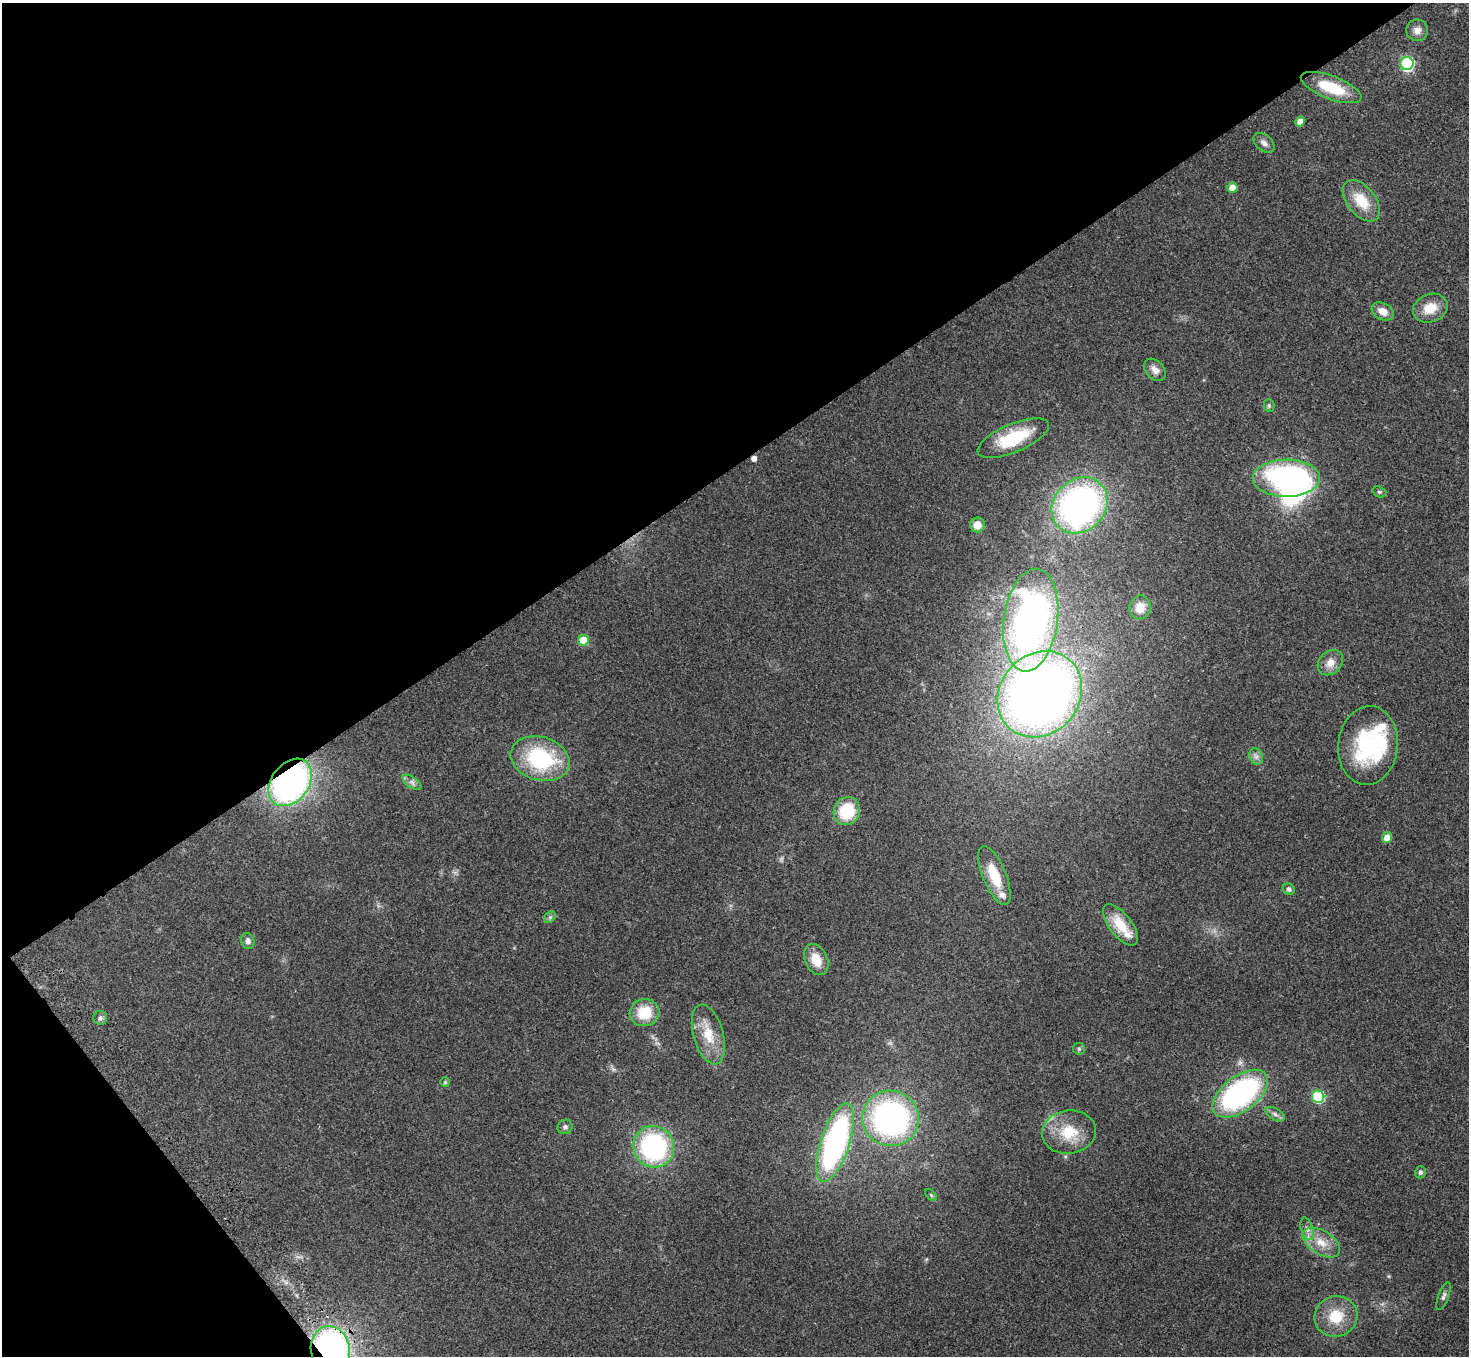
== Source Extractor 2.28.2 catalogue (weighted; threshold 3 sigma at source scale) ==
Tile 5 of 4 x 4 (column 1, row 2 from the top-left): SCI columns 80-1546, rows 3066-4419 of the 6026 x 5994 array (HDU 1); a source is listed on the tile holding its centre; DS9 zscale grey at full resolution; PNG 1471 x 1358 px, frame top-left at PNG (2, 3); each listed source drawn as its Kron ellipse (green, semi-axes under 4 px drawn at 4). Shown black and unused: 38% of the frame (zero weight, under 3 of 4 exposures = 5% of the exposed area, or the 3 px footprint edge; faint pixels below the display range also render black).
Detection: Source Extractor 2.28.2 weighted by HDU 2 'WHT'; one run over the whole footprint, this tile lists its part. Background 0.224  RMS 0.0087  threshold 0.039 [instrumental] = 3 sigma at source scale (4.5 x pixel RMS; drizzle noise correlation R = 1.50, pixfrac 1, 0.05/0.05 arcsec/px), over >= 5 px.
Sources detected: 62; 2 inside a brighter object's white glare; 1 cosmic-ray / hot-pixel residue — neither listed nor drawn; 5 inside a brighter listed object's ellipse — not listed separately; the other 54 listed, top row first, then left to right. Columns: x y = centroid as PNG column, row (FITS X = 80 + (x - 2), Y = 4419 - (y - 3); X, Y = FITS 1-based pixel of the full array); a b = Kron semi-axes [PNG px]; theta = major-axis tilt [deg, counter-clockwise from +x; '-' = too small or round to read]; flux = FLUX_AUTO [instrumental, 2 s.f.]
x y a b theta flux
1417 30 11 10 - 6.2
1407 64 6 6 - 140
1331 87 32 11 -21 35
1300 121 5 4 - 9.3
1264 143 12 8 -39 4.2
1232 188 5 5 - 12
1361 201 24 14 -51 24
1430 308 18 14 21 16
1383 311 12 8 -29 8.1
1155 370 13 9 -46 5.9
1269 406 6 5 - 1.4
1013 438 38 14 23 44
1286 478 34 18 0 180
1379 492 7 5 -20 1.5
1080 505 30 25 45 290
977 525 7 7 - 9.6
1140 607 12 10 79 11
1031 620 52 27 82 350
583 640 5 5 - 23
1330 663 14 11 45 8.8
1040 694 45 39 49 880
1368 745 39 30 84 80
1256 756 8 6 -69 3.2
540 759 30 21 -16 80
290 782 26 19 53 280
412 782 11 5 -36 3.2
847 811 14 13 - 36
1387 838 5 5 - 10
994 876 31 11 -68 25
1289 889 6 5 - 2.6
550 917 6 5 - 1.7
1120 925 24 11 -53 23
248 941 8 6 -75 3.3
816 960 16 11 -65 15
645 1013 15 13 15 27
100 1018 7 7 - 2.6
708 1034 31 15 -74 23
1079 1049 6 5 - 1.4
445 1082 5 5 - 1.2
1240 1094 32 17 37 190
1318 1097 6 6 - 73
1275 1114 10 5 -31 3.1
890 1118 28 27 - 220
565 1127 7 7 - 2.7
1069 1132 27 21 7 28
835 1143 41 14 72 200
654 1147 21 20 - 130
1420 1172 6 5 - 2.2
931 1195 7 4 -46 1.3
1307 1229 11 6 -72 4.1
1321 1243 21 11 -32 15
1443 1296 14 5 70 2.9
1336 1316 21 20 - 25
330 1350 24 19 -79 250
Overlapping masked pixels (flux is a lower limit): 2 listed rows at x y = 290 782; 330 1350
Isophote crosses this tile's border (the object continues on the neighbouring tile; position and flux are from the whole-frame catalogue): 1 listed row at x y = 330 1350